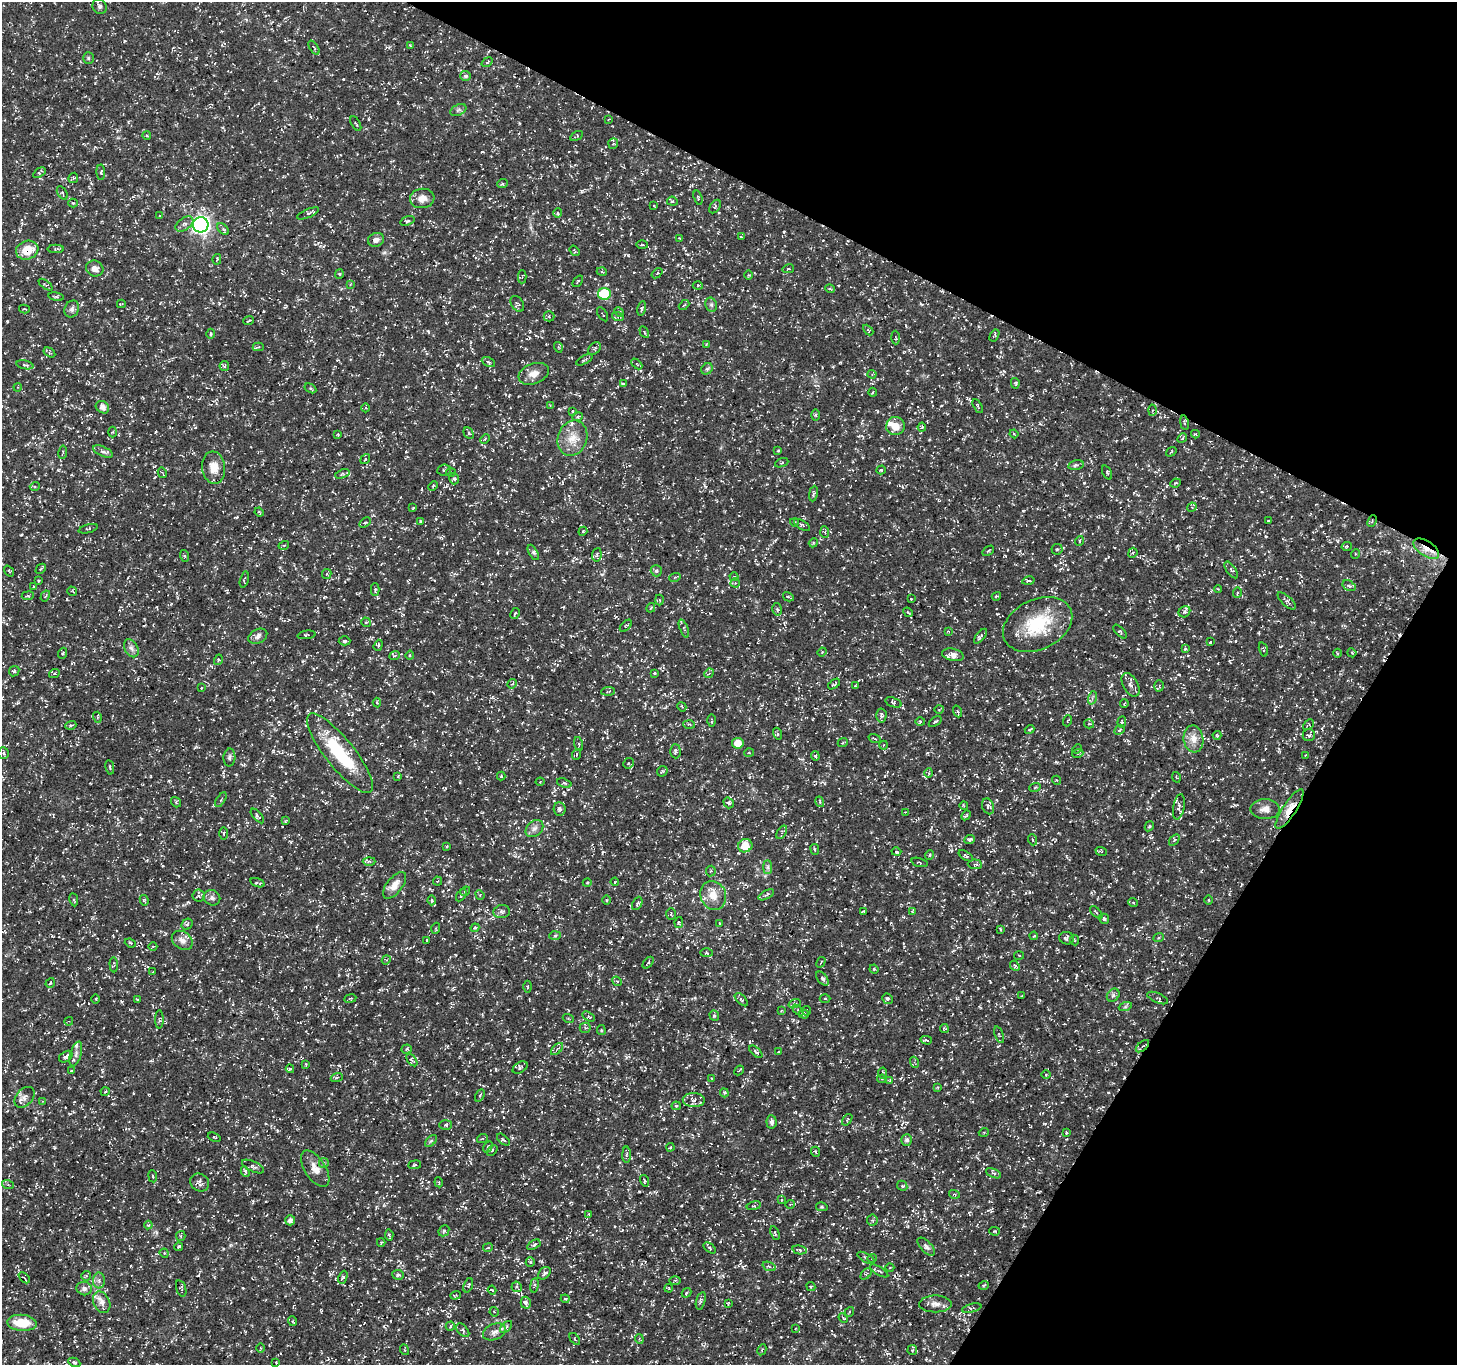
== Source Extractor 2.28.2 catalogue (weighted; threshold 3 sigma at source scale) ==
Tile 8 of 4 x 4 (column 4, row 2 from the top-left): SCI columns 4372-5826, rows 2924-4286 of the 5834 x 5916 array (HDU 1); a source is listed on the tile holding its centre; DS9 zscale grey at full resolution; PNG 1459 x 1367 px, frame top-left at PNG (2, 2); each listed source drawn as its Kron ellipse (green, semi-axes under 4 px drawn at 4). Shown black and unused: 25% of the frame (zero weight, under 3 of 5 exposures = <1% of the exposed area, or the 3 px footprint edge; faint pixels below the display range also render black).
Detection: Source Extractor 2.28.2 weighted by HDU 2 'WHT'; one run over the whole footprint, this tile lists its part. Background 0.0184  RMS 0.002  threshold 0.00894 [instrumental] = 3 sigma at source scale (4.5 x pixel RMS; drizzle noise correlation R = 1.50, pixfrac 1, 0.0396/0.0396 arcsec/px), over >= 5 px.
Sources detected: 691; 20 cosmic-ray / hot-pixel residue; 1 long thin detection or spike segment (spike, bleed or trail) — neither listed nor drawn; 12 inside a brighter listed object's ellipse — not listed separately; of the other 658, all 500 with FLUX_AUTO >= 0.177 (the completeness limit of this list) listed and drawn (158 fainter detections not listed), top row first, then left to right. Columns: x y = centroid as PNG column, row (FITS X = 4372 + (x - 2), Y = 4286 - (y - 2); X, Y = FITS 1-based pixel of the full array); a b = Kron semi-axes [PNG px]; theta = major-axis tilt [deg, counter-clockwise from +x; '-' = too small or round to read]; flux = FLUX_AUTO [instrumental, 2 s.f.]
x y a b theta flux
100 6 8 7 - 0.65
410 46 3 3 - 0.19
314 48 8 3 -57 0.25
88 58 6 5 - 0.3
487 62 6 3 36 0.25
466 76 5 5 - 0.45
458 110 8 5 25 0.54
608 119 3 2 - 0.19
356 124 8 2 -60 0.21
147 136 4 3 - 0.2
577 136 7 4 29 0.3
613 144 5 5 - 0.33
101 172 8 4 -89 0.36
39 173 7 4 35 0.35
73 178 5 5 - 0.28
502 184 5 3 - 0.24
62 193 7 4 -57 0.29
422 198 12 9 8 1.7
698 198 7 3 -72 0.21
672 201 5 4 - 0.38
73 203 4 4 - 0.27
654 206 3 2 - 0.18
715 207 7 5 55 0.32
308 213 12 4 23 0.46
558 213 5 4 - 0.22
160 216 4 4 - 0.18
407 221 7 4 18 0.41
184 224 10 6 34 0.78
201 225 8 7 - 71
223 229 7 4 -45 0.37
741 237 3 2 - 0.2
679 238 3 3 - 0.22
376 240 8 7 - 0.81
642 245 6 2 0 0.2
56 249 8 3 0 0.36
27 250 11 9 18 4.3
575 251 6 3 -53 0.25
217 259 5 3 - 0.28
95 268 9 7 -26 1.2
788 269 6 4 10 0.3
602 272 5 3 - 0.19
657 273 6 3 38 0.25
339 274 5 4 - 0.22
748 275 4 3 - 0.19
522 277 6 3 90 0.18
578 281 6 3 52 0.2
350 284 4 4 - 0.2
46 285 8 4 -37 0.32
698 285 5 3 - 0.22
830 289 5 3 - 0.19
604 294 6 6 - 10
56 297 8 4 -9 0.34
121 304 4 2 - 0.2
517 304 8 6 -56 0.39
684 305 6 3 43 0.23
711 305 7 5 -69 0.4
642 308 7 4 77 0.32
24 309 5 4 - 0.26
72 309 9 7 65 0.73
619 312 5 4 - 0.29
603 314 8 2 -56 0.18
549 316 5 5 - 0.28
618 317 6 4 -19 0.31
249 320 5 2 - 0.19
868 330 6 3 -45 0.23
644 332 6 2 -60 0.21
211 334 5 3 - 0.2
994 336 6 4 59 0.27
895 338 7 3 -86 0.26
706 344 4 3 - 0.2
258 347 5 3 - 0.26
558 347 5 3 - 0.19
594 348 7 5 41 0.39
49 352 6 4 -32 0.31
584 360 9 2 28 0.26
488 362 7 4 -26 0.36
637 364 6 3 -43 0.25
25 365 8 4 -11 0.39
224 366 5 4 - 0.28
707 369 6 5 - 0.4
534 374 15 10 20 1.6
872 374 4 4 - 0.22
1015 383 5 4 - 0.28
623 384 4 3 - 0.25
18 387 4 3 - 0.18
310 388 6 4 -32 0.25
873 392 4 4 - 0.2
550 405 4 3 - 0.19
978 406 7 2 -61 0.23
102 407 7 6 - 0.94
366 408 4 4 - 0.22
1152 410 5 4 - 0.25
572 411 4 3 - 0.23
816 415 6 4 -89 0.28
578 417 5 4 - 0.33
1184 423 7 4 -81 0.34
895 426 9 9 - 2.4
922 427 4 4 - 0.22
113 432 5 3 - 0.2
469 433 6 4 -63 0.33
338 434 3 3 - 0.21
1014 434 4 2 - 0.21
1195 434 4 3 - 0.23
572 438 18 14 69 3.1
1182 438 5 4 - 0.29
485 439 5 3 - 0.2
778 451 4 3 - 0.18
63 452 7 3 81 0.23
103 452 11 4 -24 0.63
1171 452 6 3 36 0.2
365 459 5 3 - 0.18
782 463 7 2 21 0.2
1076 465 8 5 11 0.41
214 468 16 11 -83 2.5
444 470 7 5 6 0.43
881 470 4 4 - 0.23
451 472 4 4 - 0.28
1107 472 7 3 -65 0.23
162 473 5 2 - 0.19
342 474 7 4 20 0.36
454 479 6 4 -73 0.41
1176 483 5 3 - 0.32
35 486 5 3 - 0.26
433 486 5 3 - 0.2
813 494 8 4 81 0.35
413 507 3 3 - 0.18
1192 507 5 4 - 0.24
259 512 5 3 - 0.18
421 521 3 2 - 0.23
1268 521 3 2 - 0.2
1372 521 6 3 64 0.26
794 522 4 3 - 0.24
365 523 6 4 33 0.34
802 525 9 3 -30 0.28
88 529 10 2 15 0.24
583 531 4 3 - 0.18
825 532 6 3 -86 0.26
1079 541 5 3 - 0.2
813 543 4 3 - 0.2
284 545 5 3 - 0.18
1347 546 5 4 - 0.26
1057 549 5 5 - 0.29
1426 549 14 7 -34 2
988 551 6 3 35 0.24
533 552 8 4 -59 0.42
1133 553 5 4 - 0.28
1355 554 5 3 - 0.19
597 555 7 4 81 0.36
185 556 6 4 -71 0.24
41 569 6 3 44 0.23
1231 570 10 4 -55 0.42
9 571 6 3 -53 0.24
656 571 5 5 - 0.4
327 574 5 4 - 0.29
675 577 6 3 19 0.23
734 577 4 4 - 0.2
39 580 3 3 - 0.27
244 580 8 4 76 0.31
1028 581 6 3 12 0.27
735 583 4 4 - 0.22
1349 586 7 5 -30 0.41
33 587 3 2 - 0.22
1218 589 4 2 - 0.19
375 590 6 4 89 0.34
72 591 5 3 - 0.18
1237 593 5 3 - 0.22
28 596 6 3 7 0.25
45 596 6 4 60 0.26
996 596 5 3 - 0.22
788 597 6 2 -30 0.32
911 599 3 2 - 0.18
659 600 5 3 - 0.2
1287 601 11 5 -42 0.57
651 608 5 3 - 0.21
777 609 6 5 - 0.36
908 612 5 4 - 0.26
1184 612 6 5 - 0.38
515 613 6 3 62 0.24
366 622 5 4 - 0.28
1038 624 36 25 26 11
626 626 7 3 45 0.21
684 628 9 3 -69 0.38
948 631 3 2 - 0.2
1120 632 8 4 -46 0.33
307 635 9 3 7 0.29
258 636 10 7 27 0.85
980 636 9 4 52 0.46
345 641 6 4 2 0.37
1210 642 3 3 - 0.18
378 645 6 4 71 0.27
131 648 10 6 -61 0.82
1185 649 4 3 - 0.3
1263 649 7 3 -73 0.22
822 652 4 4 - 0.21
63 653 6 3 71 0.23
1338 653 4 3 - 0.19
1352 653 4 3 - 0.18
395 655 5 3 - 0.24
410 655 4 4 - 0.24
953 655 11 6 -13 1
218 660 5 3 - 0.23
14 671 6 5 - 0.28
655 673 3 3 - 0.28
709 673 5 4 - 0.31
54 674 5 3 - 0.19
512 684 5 4 - 0.2
834 684 7 3 37 0.3
1130 685 13 7 -61 0.99
855 686 3 2 - 0.25
1159 686 5 4 - 0.23
201 688 3 2 - 0.18
608 691 7 3 4 0.23
1092 698 7 4 72 0.41
893 702 8 4 -19 0.37
377 703 5 4 - 0.26
1124 704 4 2 - 0.18
682 707 5 3 - 0.21
939 709 4 3 - 0.18
958 711 6 4 -69 0.34
881 716 7 5 87 0.54
97 717 5 3 - 0.26
712 720 6 3 90 0.21
920 721 5 3 - 0.19
935 721 7 3 35 0.27
1067 721 5 3 - 0.21
1122 722 5 4 - 0.21
689 724 6 3 -3 0.26
1089 724 5 4 - 0.28
71 725 5 3 - 0.29
1308 725 6 3 44 0.22
1030 729 5 3 - 0.28
1120 730 5 4 - 0.44
777 734 6 4 -72 0.29
1217 735 4 4 - 0.21
1309 735 6 6 - 0.47
875 739 6 2 -19 0.21
1193 739 13 10 -82 1.9
843 742 5 3 - 0.21
738 743 5 5 - 2.3
579 744 7 3 -76 0.23
884 745 4 3 - 0.21
1077 749 5 3 - 0.23
675 751 7 5 -87 0.41
3 753 6 5 - 0.31
340 753 49 14 -51 14
749 753 5 3 - 0.2
1078 753 5 3 - 0.22
577 754 5 3 - 0.19
815 756 5 4 - 0.3
1305 756 4 2 - 0.19
229 758 9 6 87 0.54
628 763 5 5 - 0.3
110 767 7 3 -80 0.24
662 771 6 4 46 0.29
929 773 4 3 - 0.19
398 776 4 2 - 0.19
501 776 4 4 - 0.19
1176 777 5 3 - 0.18
1056 780 4 3 - 0.18
540 782 4 4 - 0.26
564 783 7 3 -18 0.33
1035 787 6 3 20 0.23
221 800 8 3 57 0.28
176 802 5 4 - 0.28
820 802 5 3 - 0.22
729 803 6 4 -56 0.42
964 805 4 2 - 0.2
988 806 8 5 -70 0.59
1179 807 13 5 79 0.78
560 809 7 6 - 0.54
1265 809 15 10 -1 1.5
1290 809 23 7 57 2.7
905 812 4 3 - 0.18
966 815 5 3 - 0.26
257 816 9 4 -49 0.43
286 821 4 3 - 0.23
1149 826 5 4 - 0.23
534 829 10 7 44 0.84
782 832 7 4 56 0.36
224 833 6 3 89 0.21
970 839 5 4 - 0.39
1033 840 5 3 - 0.23
1174 840 6 3 55 0.26
745 846 7 6 - 3.7
446 847 3 2 - 0.18
815 849 5 3 - 0.21
1101 851 6 3 -20 0.23
896 852 5 4 - 0.25
929 855 5 3 - 0.27
966 856 8 3 -32 0.34
369 861 6 4 1 0.36
919 862 8 2 -16 0.18
975 864 7 5 -5 0.4
768 867 7 4 -90 0.45
711 871 5 5 - 0.29
437 881 4 4 - 0.22
615 882 4 3 - 0.19
257 883 7 3 -17 0.3
587 883 4 3 - 0.2
395 885 16 7 52 2
465 891 5 4 - 0.28
461 895 7 4 58 0.28
480 895 5 4 - 0.24
713 895 15 12 -64 2.7
766 895 8 3 28 0.3
198 896 6 6 - 0.41
212 898 8 7 - 0.67
74 900 7 2 -81 0.24
144 900 5 3 - 0.23
432 900 5 4 - 0.33
606 900 5 3 - 0.21
1209 900 5 3 - 0.18
1133 902 5 3 - 0.22
637 903 7 4 63 0.4
502 911 8 6 8 0.57
863 911 3 2 - 0.21
912 911 3 3 - 0.21
1096 912 8 3 -44 0.27
671 914 6 5 - 0.31
1104 919 5 4 - 0.4
679 922 6 4 80 0.22
719 923 3 2 - 0.18
187 924 6 5 - 0.38
436 928 5 3 - 0.22
475 928 4 3 - 0.26
1000 929 4 2 - 0.19
555 936 6 4 3 0.31
1034 936 4 3 - 0.2
1159 937 5 3 - 0.24
1067 938 7 6 - 0.5
182 940 11 8 -37 1.1
427 940 3 3 - 0.2
1074 940 5 3 - 0.22
130 943 6 4 -22 0.28
153 946 4 3 - 0.19
706 953 6 3 0 0.21
1019 955 5 3 - 0.22
386 960 5 3 - 0.21
821 962 6 2 61 0.18
648 963 7 3 48 0.26
114 965 7 4 -87 0.28
1015 966 6 4 -47 0.28
874 969 4 4 - 0.22
153 972 4 3 - 0.2
822 979 8 4 -51 0.49
617 981 5 4 - 0.26
50 983 5 3 - 0.21
528 987 6 3 -90 0.24
1113 995 7 5 46 0.46
1022 996 3 2 - 0.24
350 998 6 3 10 0.21
825 998 5 3 - 0.22
1158 998 11 5 -23 0.44
96 999 5 3 - 0.2
887 999 6 5 - 0.48
137 1000 3 3 - 0.28
741 1000 8 4 -44 0.36
795 1003 6 4 19 0.31
1125 1007 7 4 19 0.36
798 1010 6 4 -45 0.35
781 1011 3 2 - 0.22
807 1011 5 2 - 0.24
804 1014 5 3 - 0.31
714 1016 5 4 - 0.31
588 1017 7 4 -31 0.32
568 1018 5 3 - 0.21
159 1019 9 3 90 0.32
69 1021 4 3 - 0.19
585 1028 5 5 - 0.3
944 1028 4 4 - 0.24
601 1030 5 4 - 0.23
999 1035 9 4 -70 0.28
926 1040 5 3 - 0.28
1142 1046 8 2 40 0.37
406 1049 5 4 - 0.29
557 1049 7 4 45 0.43
756 1052 8 4 -42 0.36
778 1052 3 3 - 0.18
76 1054 13 5 74 0.89
66 1057 7 5 34 0.52
412 1060 7 4 -53 0.38
914 1062 5 3 - 0.22
306 1064 4 3 - 0.19
520 1067 8 5 33 0.43
290 1069 4 3 - 0.3
739 1070 5 3 - 0.26
71 1071 3 2 - 0.19
882 1073 6 3 78 0.24
1046 1074 5 3 - 0.2
337 1077 6 4 20 0.34
711 1078 4 3 - 0.19
882 1079 4 3 - 0.22
890 1080 4 3 - 0.18
937 1087 4 3 - 0.28
105 1092 4 3 - 0.2
724 1093 4 4 - 0.26
480 1095 6 3 62 0.35
24 1097 12 8 48 1.1
694 1100 11 7 -4 0.89
42 1101 4 3 - 0.19
676 1106 4 4 - 0.28
847 1120 6 3 53 0.25
771 1122 7 5 -85 0.52
446 1125 6 5 - 0.35
984 1132 5 3 - 0.19
1066 1132 3 3 - 0.21
214 1137 7 4 -20 0.26
482 1139 5 3 - 0.23
503 1140 8 4 -40 0.31
907 1140 6 5 - 0.58
431 1141 7 4 44 0.32
488 1147 6 4 59 0.27
670 1147 4 3 - 0.21
492 1150 6 2 45 0.18
816 1152 5 3 - 0.19
627 1155 8 4 89 0.4
324 1163 5 5 - 0.27
415 1165 6 3 8 0.21
253 1166 12 5 -25 0.55
315 1169 20 10 -57 2.1
245 1172 5 4 - 0.38
993 1173 8 4 -25 0.41
153 1176 6 3 -81 0.21
644 1181 6 4 -73 0.26
439 1182 5 3 - 0.22
200 1183 10 8 -32 0.84
8 1185 6 4 -19 0.28
902 1186 5 4 - 0.28
954 1194 5 3 - 0.21
781 1200 4 3 - 0.18
790 1204 5 4 - 0.24
754 1206 7 3 11 0.24
822 1207 6 4 -12 0.25
589 1214 3 2 - 0.18
290 1220 5 5 - 0.76
872 1220 5 5 - 0.35
148 1225 4 4 - 0.23
444 1231 6 5 - 0.3
995 1231 5 4 - 0.21
775 1233 7 3 -68 0.3
389 1235 6 3 -85 0.28
181 1236 5 4 - 0.26
381 1242 4 3 - 0.26
534 1245 7 4 32 0.4
179 1247 4 3 - 0.28
926 1247 11 5 -46 0.62
488 1248 5 2 - 0.23
710 1248 7 3 -37 0.32
799 1250 7 4 -13 0.41
164 1253 5 4 - 0.21
866 1258 9 3 -31 0.33
872 1258 4 4 - 0.26
530 1262 5 4 - 0.25
769 1266 7 4 -20 0.34
890 1268 4 3 - 0.18
879 1271 10 3 -30 0.33
544 1273 7 5 45 0.45
866 1274 6 4 45 0.34
398 1275 6 5 - 0.5
86 1276 5 5 - 0.3
343 1277 7 4 67 0.39
24 1278 6 2 -44 0.19
675 1280 6 4 1 0.24
99 1281 8 6 -88 0.71
468 1285 7 4 70 0.39
534 1285 7 4 82 0.33
984 1285 5 3 - 0.2
811 1286 5 4 - 0.31
517 1287 5 5 - 0.35
181 1288 8 5 -72 0.35
669 1288 4 3 - 0.18
84 1289 8 6 -16 0.72
492 1290 4 2 - 0.22
686 1293 5 4 - 0.26
455 1295 5 3 - 0.22
565 1299 4 3 - 0.26
701 1301 9 4 74 0.41
102 1302 11 8 -66 1.2
526 1303 6 5 - 0.52
728 1303 3 2 - 0.2
935 1304 16 8 0 1.4
972 1308 10 3 14 0.36
494 1312 5 4 - 0.25
849 1312 5 3 - 0.26
843 1318 5 4 - 0.25
292 1321 5 3 - 0.22
22 1323 15 8 -5 4.6
450 1326 5 4 - 0.25
506 1327 7 4 46 0.36
795 1329 3 2 - 0.2
463 1330 8 5 -47 0.4
494 1332 12 7 21 1
575 1339 7 3 -53 0.23
639 1339 5 4 - 0.23
261 1348 5 3 - 0.19
405 1350 5 3 - 0.2
762 1350 6 4 62 0.27
912 1350 5 5 - 0.29
74 1362 6 3 -26 0.35
276 1363 3 2 - 0.21
Overlapping masked pixels (flux is a lower limit): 4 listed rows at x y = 27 250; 1372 521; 1426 549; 1290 809
Unlisted compact peaks at least as high as the median listed source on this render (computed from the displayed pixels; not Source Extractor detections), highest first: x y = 1321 525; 188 902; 1056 762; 599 1009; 581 191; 602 574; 1266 536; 1337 541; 833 1224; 978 988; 223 772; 230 1245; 169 781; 921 304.